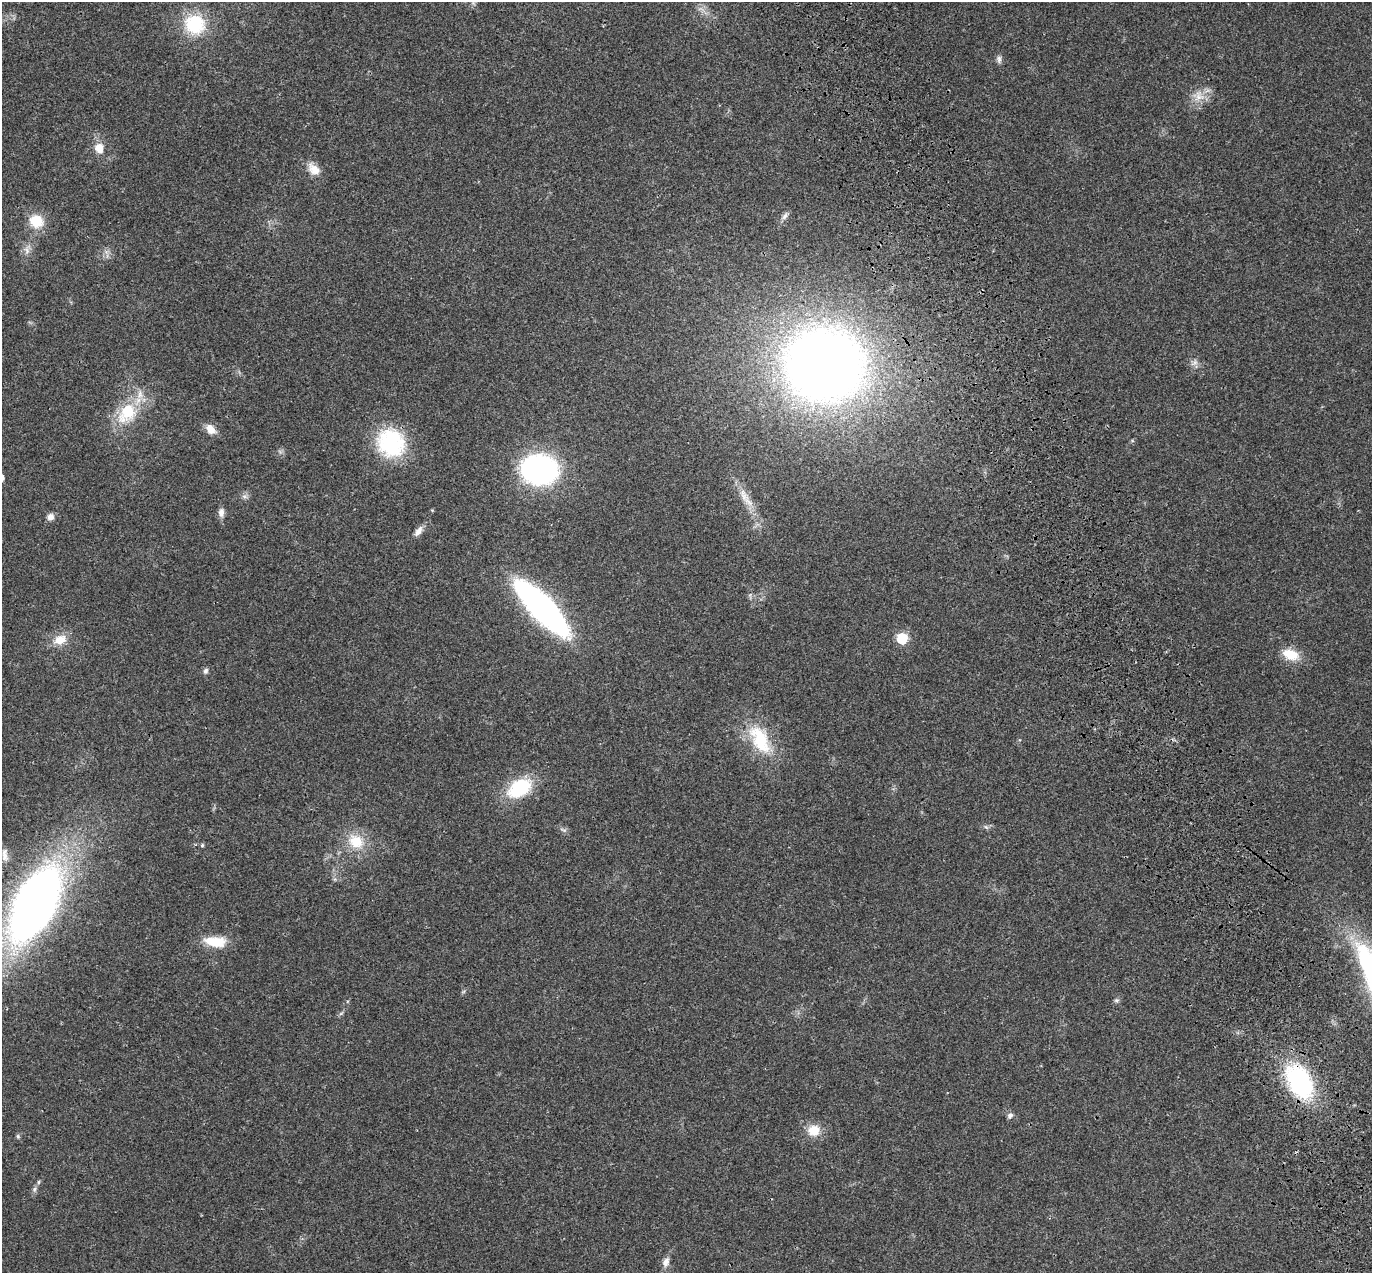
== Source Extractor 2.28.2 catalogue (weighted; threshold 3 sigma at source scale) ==
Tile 6 of 4 x 4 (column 2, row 2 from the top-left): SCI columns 1483-2852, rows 2761-4031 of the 5707 x 5572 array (HDU 1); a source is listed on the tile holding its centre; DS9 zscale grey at full resolution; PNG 1374 x 1275 px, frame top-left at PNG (2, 2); no overlay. Shown black and unused: <1% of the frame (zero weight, under 3 of 4 exposures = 9% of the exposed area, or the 3 px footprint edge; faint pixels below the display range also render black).
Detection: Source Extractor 2.28.2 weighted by HDU 2 'WHT'; one run over the whole footprint, this tile lists its part. Background 0.0222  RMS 0.003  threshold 0.0135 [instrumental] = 3 sigma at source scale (4.5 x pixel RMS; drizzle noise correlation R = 1.50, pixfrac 1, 0.0396/0.0396 arcsec/px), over >= 5 px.
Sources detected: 42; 1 too faint to see at this stretch — not listed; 1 inside a brighter listed object's ellipse — not listed separately; the other 40 listed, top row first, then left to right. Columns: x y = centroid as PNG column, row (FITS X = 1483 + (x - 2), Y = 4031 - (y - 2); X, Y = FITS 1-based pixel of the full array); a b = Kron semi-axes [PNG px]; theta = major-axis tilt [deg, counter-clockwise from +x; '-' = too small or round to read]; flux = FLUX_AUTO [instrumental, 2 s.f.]
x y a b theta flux
195 24 21 19 -31 17
999 59 10 7 -84 1
1199 96 19 14 -25 4.2
99 148 11 10 - 3.7
314 169 19 12 -45 3.4
785 216 13 6 53 1.1
36 221 16 14 -30 7.5
1194 363 10 7 36 1.3
824 365 57 51 -4 380
127 412 31 21 54 14
210 429 13 9 -43 3.1
391 443 35 32 -44 25
539 470 30 23 -6 75
743 495 21 10 -62 4
244 496 8 4 -18 0.66
432 510 5 3 - 0.26
221 512 12 8 88 1.5
50 517 9 8 - 1.5
418 531 14 7 53 1.9
542 608 57 18 -47 100
902 638 6 6 - 22
60 640 19 13 21 4.6
1291 654 22 13 -19 6.1
206 671 8 6 72 0.81
760 739 42 22 -63 16
520 788 28 18 31 17
986 827 8 4 -44 0.59
563 830 11 4 -22 0.73
356 841 25 19 -35 8.6
202 845 6 5 - 0.41
5 855 19 8 -86 2
35 904 63 32 63 250
215 942 26 12 -6 7.9
1116 1000 7 6 - 0.65
1299 1081 39 23 -61 37
1010 1115 8 6 41 0.98
814 1130 15 13 14 5.2
18 1136 6 5 - 0.45
34 1189 8 6 70 0.81
666 1262 14 8 72 1.8
Overlapping masked pixels (flux is a lower limit): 2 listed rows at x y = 391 443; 1299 1081
Isophote crosses this tile's border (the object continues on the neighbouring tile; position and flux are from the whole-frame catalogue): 1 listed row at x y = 35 904